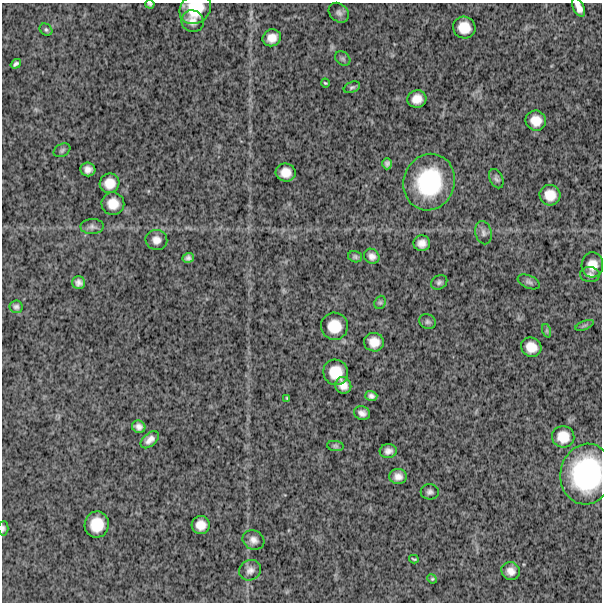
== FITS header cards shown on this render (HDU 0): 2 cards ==
NAXIS1  =                  600
NAXIS2  =                  600

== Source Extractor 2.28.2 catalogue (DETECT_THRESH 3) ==
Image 600 x 600 px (HDU 0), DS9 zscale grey, 1 PNG px = 1 image px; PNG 604 x 604 px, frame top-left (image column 1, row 600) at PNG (2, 3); each listed source drawn as its Kron ellipse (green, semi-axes under 4 px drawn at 4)
Background 1160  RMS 340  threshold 1010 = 3 sigma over >= 5 px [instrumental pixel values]
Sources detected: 64; all 64 listed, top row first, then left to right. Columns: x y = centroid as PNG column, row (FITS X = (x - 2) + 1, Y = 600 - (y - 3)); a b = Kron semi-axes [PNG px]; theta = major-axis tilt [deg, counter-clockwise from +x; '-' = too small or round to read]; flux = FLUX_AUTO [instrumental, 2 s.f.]
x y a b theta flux
150 4 4 3 - 3.8e+04
579 7 10 5 -64 1.4e+05
195 9 17 14 41 6.0e+05
339 13 11 8 -41 8.7e+04
193 21 11 10 - 1.5e+05
464 28 11 10 - 3.2e+05
46 30 7 5 -40 4.3e+04
272 38 9 8 - 2.0e+05
343 59 8 6 -37 5.1e+04
16 64 5 3 - 4.7e+04
325 83 4 3 - 2.6e+04
352 87 8 5 22 5.0e+04
417 99 9 9 - 2.2e+05
536 121 10 10 - 2.6e+05
62 150 9 6 29 5.5e+04
387 164 6 4 89 6.2e+04
88 169 7 7 - 1.3e+05
286 172 10 9 - 2.3e+05
496 179 10 6 -65 7.0e+04
429 182 28 25 71 1.8e+06
110 183 10 9 - 2.6e+05
550 195 10 10 - 3.0e+05
113 204 11 11 - 2.8e+05
92 227 11 7 1 8.8e+04
483 233 12 8 -77 9.8e+04
156 240 11 10 - 1.6e+05
422 243 8 8 - 1.5e+05
372 256 8 7 - 1.1e+05
355 257 7 5 -17 4.9e+04
188 258 5 5 - 6.9e+04
592 265 12 11 - 2.7e+05
590 275 10 7 -3 9.0e+04
439 282 8 6 32 6.3e+04
529 282 12 6 -23 7.5e+04
79 283 6 6 - 1.0e+05
380 302 7 5 69 4.4e+04
16 307 6 6 - 5.9e+04
428 322 8 7 - 6.0e+04
584 325 10 3 21 3.8e+04
334 326 13 13 - 4.1e+05
547 331 7 4 -72 4.0e+04
374 342 10 9 - 2.4e+05
531 347 10 9 - 2.7e+05
336 372 13 12 - 4.2e+05
343 385 8 8 - 1.7e+05
371 396 6 5 - 7.9e+04
287 398 3 3 - 2.1e+04
362 413 8 6 -19 1.1e+05
139 427 7 6 - 1.0e+05
563 437 11 10 - 3.1e+05
150 440 11 6 41 1.4e+05
335 446 8 5 -7 4.5e+04
388 451 8 7 - 1.1e+05
586 474 30 26 80 2.3e+06
398 476 8 7 - 1.4e+05
430 492 9 7 0 6.9e+04
97 525 13 12 - 4.6e+05
201 525 9 9 - 2.3e+05
3 528 7 5 87 5.1e+04
253 540 11 9 -28 1.4e+05
414 559 4 2 - 2.7e+04
250 570 11 10 - 1.3e+05
511 571 9 8 - 1.6e+05
432 579 5 4 - 2.7e+04
At the frame edge (FLAGS 8, measured only in part): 5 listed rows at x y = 150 4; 579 7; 195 9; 586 474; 3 528